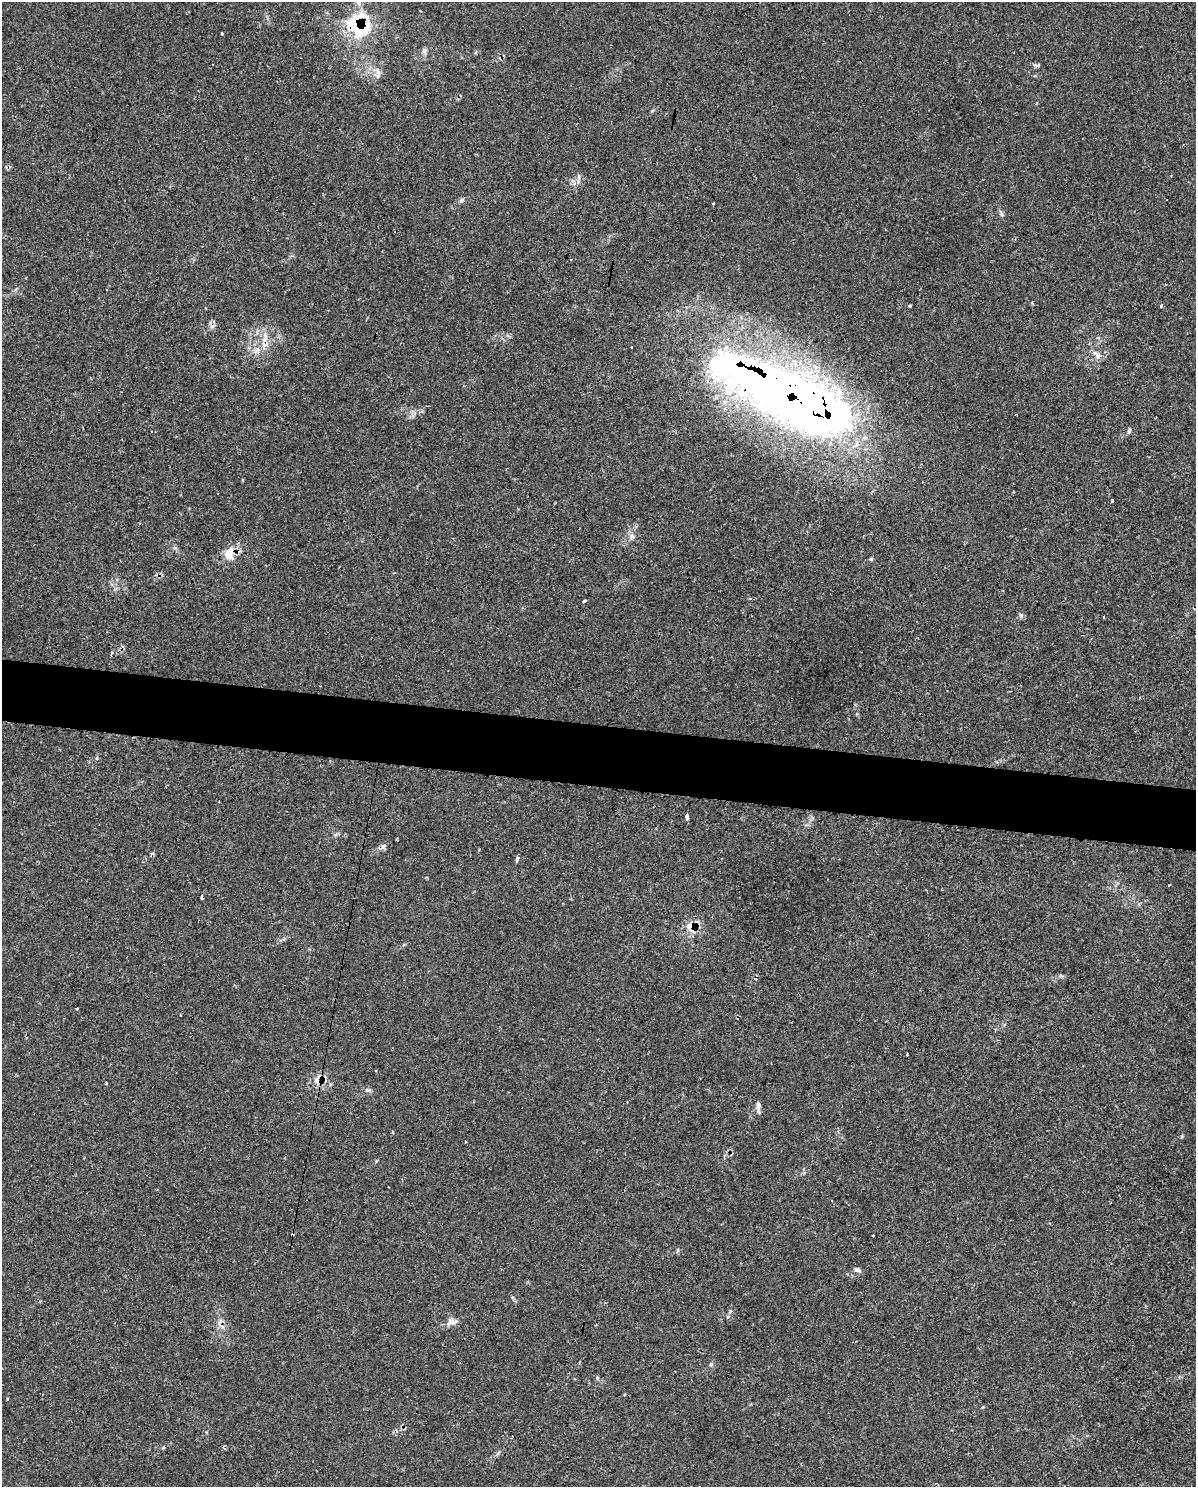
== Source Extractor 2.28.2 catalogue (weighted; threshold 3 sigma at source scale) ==
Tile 6 of 4 x 3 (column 2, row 2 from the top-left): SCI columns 1202-2395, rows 1725-3209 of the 4834 x 4855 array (HDU 1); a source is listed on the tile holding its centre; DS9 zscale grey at full resolution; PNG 1198 x 1489 px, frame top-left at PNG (2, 2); no overlay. Shown black and unused: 4% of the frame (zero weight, under 2 of 3 exposures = <1% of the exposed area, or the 3 px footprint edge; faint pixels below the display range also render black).
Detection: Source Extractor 2.28.2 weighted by HDU 2 'WHT'; one run over the whole footprint, this tile lists its part. Background 0.046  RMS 0.005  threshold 0.0226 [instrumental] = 3 sigma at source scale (4.5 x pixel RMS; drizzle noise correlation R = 1.50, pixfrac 1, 0.05/0.05 arcsec/px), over >= 5 px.
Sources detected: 45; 1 inside a brighter object's white glare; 4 cosmic-ray / hot-pixel residue — not listed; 1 inside a brighter listed object's ellipse — not listed separately; the other 39 listed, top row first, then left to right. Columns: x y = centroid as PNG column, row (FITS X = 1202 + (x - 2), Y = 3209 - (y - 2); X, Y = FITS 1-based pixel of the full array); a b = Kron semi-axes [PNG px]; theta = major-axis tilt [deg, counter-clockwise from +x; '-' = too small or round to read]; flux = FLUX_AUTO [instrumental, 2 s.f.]
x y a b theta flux
358 25 31 27 -54 33
222 33 3 3 - 1.9
424 51 6 6 - 1.1
378 75 13 5 -87 1.9
1171 175 3 2 - 0.38
462 200 8 4 53 0.89
713 203 3 3 - 0.72
1001 213 10 4 -81 1.1
910 306 3 2 - 0.52
1161 306 4 3 - 1.9
265 338 17 7 83 4.5
1098 356 7 5 61 1.4
790 405 120 63 -16 360
1129 431 8 4 64 0.9
1112 500 3 3 - 1.2
632 536 7 6 - 1.6
229 554 18 13 79 7.5
871 559 5 5 - 0.61
585 601 3 3 - 1.4
1021 615 6 5 - 0.99
687 816 4 3 - 16
383 846 7 6 - 1.3
517 859 4 3 - 3.3
201 897 4 3 - 1.9
690 926 14 12 -77 5.3
77 1009 3 2 - 0.86
180 1015 2 2 - 0.46
907 1054 2 2 - 0.52
317 1081 10 8 -76 2.7
106 1083 3 3 - 0.82
367 1090 7 5 -9 1
758 1105 9 6 90 2.2
465 1142 3 3 - 0.64
831 1200 3 2 - 0.47
678 1250 6 4 89 0.63
857 1270 8 5 -22 1.6
452 1322 15 8 -8 2.7
711 1365 5 4 - 0.67
7 1399 3 3 - 0.97
Overlapping masked pixels (flux is a lower limit): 5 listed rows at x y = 358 25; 265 338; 790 405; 229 554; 690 926
Unlisted compact peaks at least as high as the median listed source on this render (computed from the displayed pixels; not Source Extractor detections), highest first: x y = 212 326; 1182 1136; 597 1378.